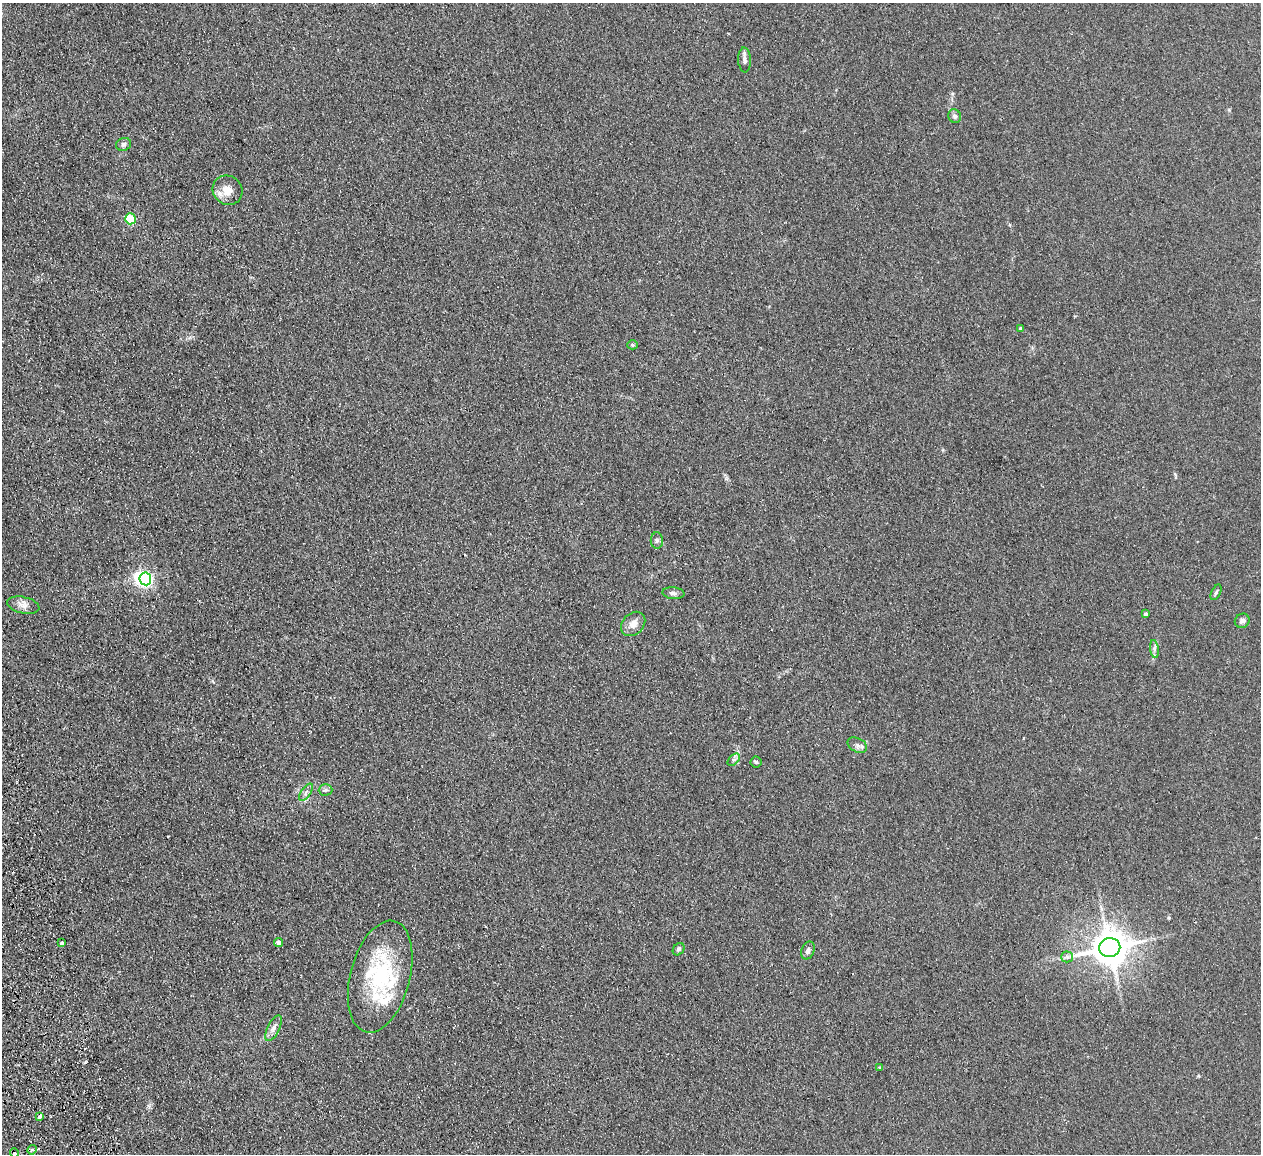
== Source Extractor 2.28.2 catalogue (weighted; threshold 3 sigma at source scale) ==
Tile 7 of 4 x 4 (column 3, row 2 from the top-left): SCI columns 2576-3834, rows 2467-3618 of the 5150 x 5049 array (HDU 1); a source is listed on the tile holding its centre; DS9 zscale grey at full resolution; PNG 1263 x 1156 px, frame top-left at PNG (2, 3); each listed source drawn as its Kron ellipse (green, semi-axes under 4 px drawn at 4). Shown black and unused: <1% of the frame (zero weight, under 2 of 3 exposures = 3% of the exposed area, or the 3 px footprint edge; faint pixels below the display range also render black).
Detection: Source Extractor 2.28.2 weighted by HDU 2 'WHT'; one run over the whole footprint, this tile lists its part. Background 0.13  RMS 0.012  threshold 0.0544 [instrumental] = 3 sigma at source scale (4.5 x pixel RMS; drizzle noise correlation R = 1.50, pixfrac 1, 0.05/0.05 arcsec/px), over >= 5 px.
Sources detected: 38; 1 inside a brighter object's white glare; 1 cosmic-ray / hot-pixel residue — neither listed nor drawn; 3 inside a brighter listed object's ellipse — not listed separately; the other 33 listed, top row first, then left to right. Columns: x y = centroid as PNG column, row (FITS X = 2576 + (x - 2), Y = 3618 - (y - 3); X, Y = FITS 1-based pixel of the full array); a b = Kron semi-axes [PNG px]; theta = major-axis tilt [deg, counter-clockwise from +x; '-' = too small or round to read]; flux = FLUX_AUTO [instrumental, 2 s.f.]
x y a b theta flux
745 60 12 6 -87 4.7
955 116 7 6 - 3.5
124 144 8 6 19 3.4
228 190 15 14 - 14
130 219 5 5 - 58
1021 328 3 3 - 2.2
633 345 5 4 - 1.7
657 541 8 6 -89 2.8
145 579 6 6 - 200
1216 592 8 4 64 2.2
673 593 11 6 -6 3.7
23 605 16 8 -13 7.6
1145 614 4 4 - 2.6
1242 621 7 7 - 3.5
633 624 13 10 46 9.4
1154 649 9 4 -82 3.3
857 745 10 6 -26 4.4
734 760 7 4 45 2.9
756 762 5 5 - 1.9
326 790 7 5 1 2.6
306 792 10 5 55 3.8
279 942 4 4 - 5
62 943 4 3 - 8
1110 948 10 9 - 2600
679 949 7 5 50 2.2
808 950 9 6 65 3.8
1067 957 5 5 - 2.5
380 977 57 30 75 110
274 1028 14 6 63 5.7
880 1067 3 2 - 2
40 1116 3 3 - 25
32 1150 5 4 - 2.3
14 1153 5 3 - 17
Overlapping masked pixels (flux is a lower limit): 1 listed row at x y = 14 1153
Isophote crosses this tile's border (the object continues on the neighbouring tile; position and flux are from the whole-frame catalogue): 1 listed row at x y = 14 1153